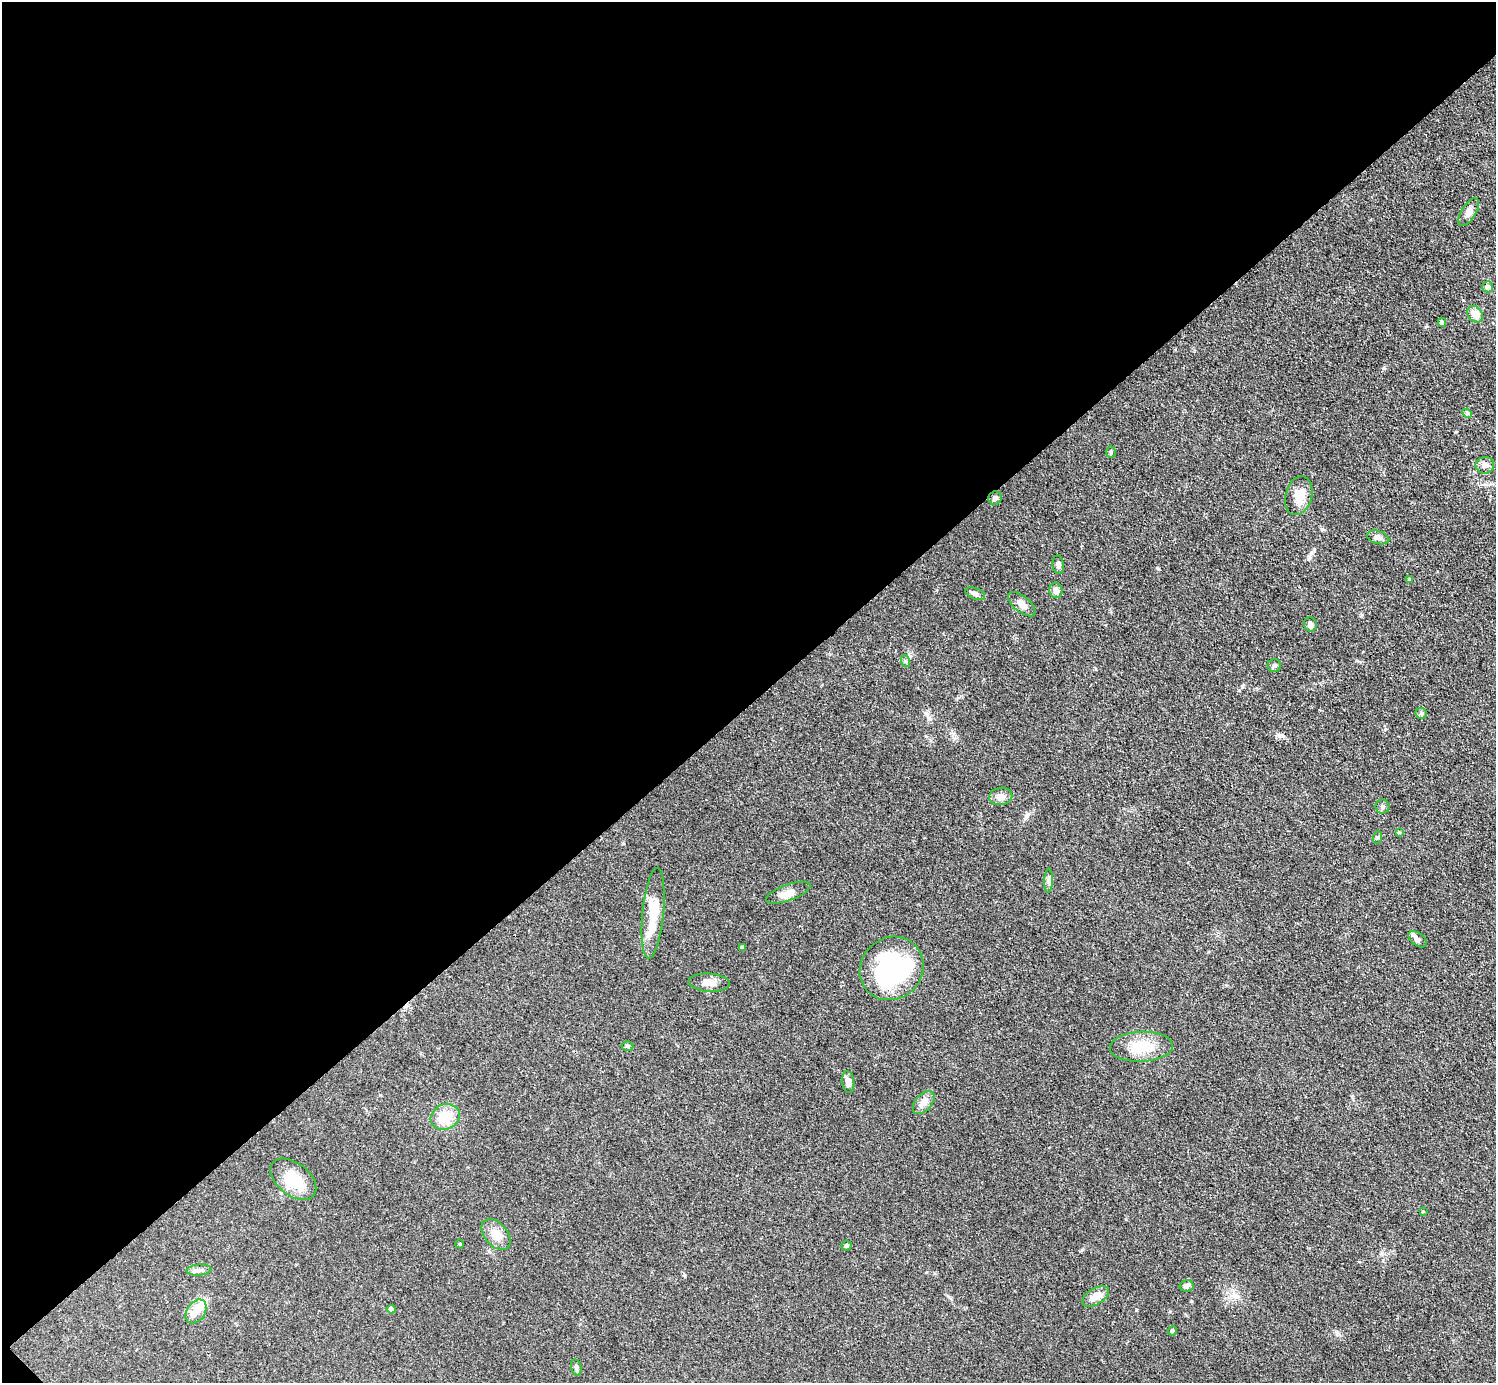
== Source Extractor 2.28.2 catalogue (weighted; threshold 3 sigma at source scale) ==
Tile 5 of 4 x 4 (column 1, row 2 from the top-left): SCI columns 4-1497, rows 3062-4442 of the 5982 x 5980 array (HDU 1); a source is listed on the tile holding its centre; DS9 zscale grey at full resolution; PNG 1498 x 1385 px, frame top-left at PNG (2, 2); each listed source drawn as its Kron ellipse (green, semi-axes under 4 px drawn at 4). Shown black and unused: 51% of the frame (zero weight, under 3 of 4 exposures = <1% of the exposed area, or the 3 px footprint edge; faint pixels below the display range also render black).
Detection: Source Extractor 2.28.2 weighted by HDU 2 'WHT'; one run over the whole footprint, this tile lists its part. Background 0.077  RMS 0.0058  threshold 0.0259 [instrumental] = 3 sigma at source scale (4.5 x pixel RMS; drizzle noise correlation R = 1.50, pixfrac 1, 0.05/0.05 arcsec/px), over >= 5 px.
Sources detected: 49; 1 inside a brighter object's white glare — neither listed nor drawn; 1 inside a brighter listed object's ellipse — not listed separately; the other 47 listed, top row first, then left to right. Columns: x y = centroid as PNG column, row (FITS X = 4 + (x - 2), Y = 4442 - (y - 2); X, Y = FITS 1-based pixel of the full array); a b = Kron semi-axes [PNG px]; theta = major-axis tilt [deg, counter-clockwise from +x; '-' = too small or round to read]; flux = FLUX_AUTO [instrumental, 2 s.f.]
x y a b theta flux
1469 212 15 7 59 3.8
1488 287 5 5 - 2.1
1475 314 9 7 -54 5.4
1442 322 4 4 - 1.5
1467 413 5 4 - 1.2
1111 452 5 5 - 0.87
1485 465 9 8 - 2.6
1299 496 20 13 74 8.1
995 498 7 6 - 1.7
1378 537 11 6 -16 2.3
1058 565 9 5 -84 1.8
1410 579 4 4 - 0.82
1056 590 8 6 -80 2.8
975 594 10 5 -20 1.8
1022 604 16 8 -40 4.1
1310 625 7 6 - 2.3
905 661 6 4 -70 0.84
1274 665 6 6 - 1.5
1421 713 6 5 - 1
1001 796 12 8 10 4.1
1382 807 7 7 - 1.6
1399 832 4 4 - 0.56
1378 837 6 4 72 0.86
1049 881 12 4 87 1.6
788 893 23 8 20 5.1
653 913 45 10 84 19
1417 939 10 6 -38 2
742 948 4 3 - 1.2
892 968 33 30 44 73
709 983 21 9 -3 4.8
627 1046 6 5 - 0.87
1141 1047 31 15 2 17
848 1082 11 6 -83 2.8
924 1103 13 8 48 4.2
445 1117 15 12 25 12
293 1179 26 16 -38 18
1423 1211 3 2 - 0.44
496 1234 18 11 -49 6.7
460 1244 4 3 - 0.47
846 1246 5 5 - 0.88
199 1270 13 5 5 2.2
1186 1286 7 6 - 1.8
1096 1296 15 8 31 5.6
391 1309 4 4 - 3
196 1311 13 9 56 5
1172 1331 5 4 - 1
576 1368 8 5 -75 1.2
Unlisted compact peaks at least as high as the median listed source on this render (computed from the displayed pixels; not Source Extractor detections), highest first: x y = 1322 529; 1158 569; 1311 553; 1242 687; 1026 816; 1136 1310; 1082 1250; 1362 615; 1456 432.